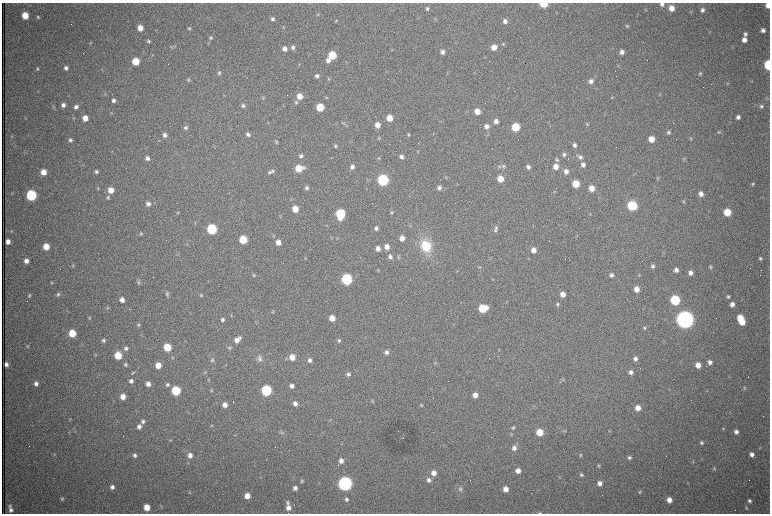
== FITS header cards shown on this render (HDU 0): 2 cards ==
NAXIS1  =                 1536 /fastest changing axis
NAXIS2  =                 1023 /next to fastest changing axis

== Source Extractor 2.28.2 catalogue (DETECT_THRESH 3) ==
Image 1536 x 1023 px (HDU 0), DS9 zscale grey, zoomed out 1/2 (1 PNG px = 2 x 2 image px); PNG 772 x 516 px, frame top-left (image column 1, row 1022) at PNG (2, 3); no overlay
Background 1060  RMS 16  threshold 49.4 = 3 sigma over >= 5 px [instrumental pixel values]
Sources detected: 360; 65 cannot appear on this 1/2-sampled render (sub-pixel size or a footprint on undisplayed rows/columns) and are not listed; the other 295 listed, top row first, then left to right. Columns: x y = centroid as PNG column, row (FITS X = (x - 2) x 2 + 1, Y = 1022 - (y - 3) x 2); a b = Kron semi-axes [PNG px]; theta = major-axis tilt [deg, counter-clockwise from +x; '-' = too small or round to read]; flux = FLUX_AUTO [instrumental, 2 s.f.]
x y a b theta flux
543 4 5 3 - 1.3e+05
662 4 4 4 - 1.1e+04
768 5 4 4 - 2.6e+04
671 8 5 4 - 3.4e+04
427 9 5 4 - 7.3e+03
646 10 5 3 - 3.0e+03
702 10 5 4 - 9.6e+03
691 12 4 3 - 2.1e+03
318 14 4 3 - 2.6e+03
25 15 5 5 - 6.7e+04
38 17 4 4 - 4.7e+03
272 19 5 4 - 8.3e+03
435 19 5 3 - 3.6e+03
336 21 4 4 - 3.2e+03
505 21 5 5 - 1.3e+04
627 26 5 4 - 4.7e+03
140 28 5 4 - 3.3e+04
189 29 4 4 - 4.4e+03
763 30 5 5 - 1.3e+04
745 34 5 5 - 1.0e+04
211 38 5 4 - 6.4e+03
744 40 5 5 - 2.3e+04
149 41 5 4 - 6.2e+03
90 43 4 3 - 2.7e+03
503 44 4 3 - 3.5e+03
173 46 9 3 21 4.6e+03
293 47 5 4 - 9.0e+03
494 47 5 5 - 3.0e+04
732 47 3 2 - 2.0e+03
285 49 5 4 - 1.8e+04
443 52 5 4 - 1.3e+04
622 52 5 5 - 1.8e+04
332 55 5 5 - 1.2e+05
328 60 6 5 - 1.6e+04
136 61 5 5 - 9.0e+04
299 64 4 3 - 2.5e+03
190 65 2 1 - 9.8e+04
768 65 5 4 - 2.3e+05
37 68 5 4 - 5.3e+03
66 68 5 5 - 1.2e+04
219 73 5 4 - 6.1e+03
700 73 5 4 - 5.5e+03
317 76 5 4 - 1.0e+04
329 79 5 4 - 3.9e+03
188 80 5 4 - 4.7e+03
591 81 5 5 - 1.4e+04
752 81 4 3 - 2.3e+03
727 83 4 3 - 3.0e+03
659 94 4 3 - 2.4e+03
299 96 5 5 - 3.3e+04
326 97 4 3 - 3.2e+03
612 97 4 4 - 3.5e+03
263 98 4 4 - 3.7e+03
766 98 4 2 - 2.1e+03
113 100 5 4 - 1.1e+04
296 102 5 5 - 6.2e+03
63 105 4 4 - 1.3e+04
243 105 5 4 - 6.8e+03
761 106 5 5 - 7.0e+03
76 107 5 4 - 1.2e+04
320 107 5 5 - 9.5e+04
477 111 5 5 - 4.3e+04
112 113 4 2 - 2.2e+03
738 117 4 4 - 1.3e+04
85 118 5 4 - 3.1e+04
389 118 5 5 - 4.5e+04
496 121 5 4 - 1.7e+04
268 123 4 3 - 3.0e+03
343 123 4 3 - 3.7e+03
587 124 6 3 -58 3.9e+03
377 125 5 5 - 2.4e+04
346 126 3 2 - 2.4e+03
487 126 5 5 - 1.6e+04
516 127 5 5 - 1.4e+05
186 128 5 5 - 8.3e+03
668 132 5 4 - 7.0e+03
719 132 4 4 - 3.8e+03
248 134 5 4 - 1.0e+04
408 134 4 3 - 4.1e+03
165 135 4 4 - 1.2e+04
11 136 4 2 - 2.2e+03
379 138 4 4 - 3.8e+03
691 138 4 3 - 3.1e+03
651 139 5 4 - 4.3e+04
70 140 4 3 - 6.8e+03
276 142 2 2 - 7.7e+03
418 143 2 1 - 6.2e+02
575 145 5 4 - 1.1e+04
336 146 4 4 - 5.9e+03
616 147 2 1 - 5.0e+03
418 152 4 3 - 3.0e+03
564 154 4 4 - 7.3e+03
301 156 5 4 - 8.3e+03
401 157 5 5 - 1.2e+04
580 157 6 6 - 1.2e+04
148 158 5 5 - 1.3e+04
379 158 5 4 - 3.4e+03
568 159 2 1 - 2.3e+03
684 159 4 4 - 4.0e+03
557 160 5 4 - 6.0e+03
583 165 6 5 - 1.6e+04
499 166 5 5 - 6.3e+03
504 166 6 4 -5 5.7e+03
556 166 5 5 - 3.2e+04
352 167 5 4 - 1.4e+04
528 167 5 4 - 1.0e+04
299 168 6 5 - 7.2e+04
96 171 5 4 - 6.9e+03
272 171 5 5 - 6.2e+03
566 171 5 5 - 1.9e+04
43 172 5 5 - 3.9e+04
270 172 6 5 - 7.0e+03
446 177 4 3 - 2.4e+03
657 178 5 4 - 3.3e+03
500 179 5 5 - 4.5e+04
383 180 6 5 - 4.9e+05
576 184 5 5 - 8.6e+04
753 184 4 4 - 4.9e+03
98 188 5 3 - 3.2e+03
307 188 5 4 - 7.3e+03
439 188 5 5 - 1.1e+04
591 188 5 4 - 3.5e+04
111 190 5 5 - 3.6e+04
701 194 5 4 - 2.0e+04
31 195 6 5 - 3.8e+05
108 197 5 4 - 5.0e+03
684 201 5 4 - 3.9e+03
148 204 5 5 - 1.4e+04
632 205 5 5 - 2.6e+05
295 209 5 5 - 4.7e+04
727 212 5 5 - 8.5e+04
178 213 4 4 - 3.1e+03
391 213 4 4 - 4.0e+03
340 214 6 5 - 2.8e+05
280 216 3 2 - 2.4e+03
376 228 4 4 - 9.0e+03
496 228 5 4 - 5.9e+03
212 229 5 5 - 2.9e+05
495 230 6 5 - 6.1e+03
11 231 4 3 - 3.2e+03
141 234 5 4 - 4.7e+03
402 238 5 4 - 2.5e+04
243 240 5 5 - 1.1e+05
8 241 4 4 - 1.8e+04
188 241 3 2 - 2.0e+03
278 242 5 5 - 2.4e+04
426 246 13 10 -68 1.1e+05
46 247 5 5 - 5.2e+04
387 247 5 5 - 2.3e+04
378 248 5 4 - 1.9e+04
533 250 5 5 - 2.4e+04
390 257 5 4 - 1.1e+04
398 258 5 3 - 4.0e+03
760 258 5 5 - 6.6e+03
26 261 4 4 - 1.7e+04
73 265 5 4 - 4.3e+03
653 266 5 4 - 8.0e+03
479 267 4 4 - 3.5e+03
711 267 4 3 - 4.6e+03
378 270 4 4 - 2.9e+03
676 270 4 4 - 1.4e+04
457 271 3 2 - 1.9e+03
690 273 5 4 - 1.6e+04
254 275 4 4 - 4.1e+03
611 275 5 4 - 1.0e+04
639 275 4 3 - 2.7e+03
153 277 2 1 - 1.6e+03
347 279 6 5 - 4.4e+05
492 279 3 2 - 1.9e+03
138 282 6 4 72 5.7e+03
52 283 5 3 - 3.4e+03
636 289 5 5 - 3.0e+04
58 294 5 5 - 7.0e+03
167 294 8 4 86 6.9e+03
563 294 5 5 - 2.7e+04
29 295 5 4 - 5.1e+03
201 295 5 4 - 5.2e+03
728 296 4 4 - 6.0e+03
122 300 4 4 - 1.8e+04
675 300 5 5 - 2.8e+05
558 304 5 4 - 6.5e+03
732 304 5 4 - 1.7e+04
107 308 4 3 - 3.0e+03
483 308 6 5 - 1.2e+05
273 312 5 3 - 3.3e+03
231 316 5 3 - 3.0e+03
90 318 4 4 - 3.6e+03
332 318 5 5 - 3.9e+04
740 318 5 5 - 7.0e+04
685 319 6 6 - 4.0e+06
222 320 4 4 - 7.8e+03
742 322 5 4 - 5.5e+04
138 325 4 4 - 4.5e+03
644 327 4 4 - 5.2e+03
72 333 5 5 - 8.5e+04
240 338 5 4 - 7.2e+03
103 340 5 4 - 7.0e+03
237 340 6 5 - 2.0e+04
339 340 5 4 - 5.9e+03
27 346 5 4 - 3.6e+03
167 347 5 5 - 9.5e+04
126 348 5 4 - 8.7e+03
230 348 5 4 - 5.1e+03
499 350 4 2 - 1.7e+03
386 352 5 5 - 1.2e+04
118 355 5 5 - 9.6e+04
292 357 6 5 - 3.9e+04
172 358 4 4 - 3.5e+03
260 358 9 7 -66 1.5e+04
635 359 4 4 - 1.2e+04
212 360 7 5 -87 8.1e+03
310 360 5 5 - 1.2e+04
710 362 5 4 - 1.3e+04
435 363 4 3 - 3.2e+03
6 364 4 3 - 1.4e+04
125 365 4 4 - 5.3e+03
158 365 5 4 - 3.9e+04
698 365 5 4 - 3.1e+04
133 372 4 1 - 6.9e+03
205 372 4 3 - 2.7e+03
631 372 5 4 - 1.1e+04
348 374 5 4 - 7.9e+03
748 377 2 1 - 1.9e+03
208 380 4 3 - 2.5e+03
131 381 5 4 - 1.3e+04
36 383 5 4 - 1.3e+04
148 384 5 4 - 1.9e+04
167 384 5 5 - 8.3e+03
292 386 5 4 - 1.4e+04
744 388 5 4 - 3.7e+03
176 390 5 5 - 2.0e+05
211 390 4 4 - 3.8e+03
266 390 6 5 - 3.6e+05
475 395 5 4 - 2.3e+04
123 397 5 5 - 2.6e+04
433 398 2 1 - 1.6e+03
372 401 4 3 - 3.9e+03
295 403 5 4 - 1.4e+04
225 405 5 5 - 2.0e+04
421 405 4 4 - 3.9e+03
638 408 5 5 - 3.1e+04
330 420 4 4 - 3.6e+03
143 421 6 5 - 9.6e+03
211 425 4 4 - 3.6e+03
139 427 5 5 - 1.4e+04
513 428 4 4 - 5.5e+03
723 428 4 3 - 3.3e+03
564 431 5 2 - 2.9e+03
609 431 3 3 - 2.0e+03
282 432 6 5 - 6.1e+03
539 432 5 5 - 6.9e+04
736 432 4 4 - 1.3e+04
511 434 4 3 - 3.2e+03
403 438 2 1 - 6.5e+02
170 440 4 4 - 3.1e+03
701 443 5 4 - 6.9e+03
514 448 6 5 - 1.6e+04
760 448 4 3 - 2.7e+03
54 454 4 3 - 3.4e+03
752 454 5 4 - 1.5e+04
135 455 5 5 - 8.9e+03
190 455 5 5 - 1.9e+04
581 455 5 4 - 4.4e+03
629 457 5 5 - 7.2e+03
266 460 2 1 - 1.6e+03
341 461 5 5 - 2.1e+04
693 461 3 3 - 2.4e+03
599 466 4 3 - 3.8e+03
714 468 5 3 - 4.0e+03
518 471 5 5 - 2.4e+04
433 473 6 5 - 2.4e+04
581 474 5 4 - 6.0e+03
429 480 6 5 - 1.3e+04
301 481 5 4 - 5.1e+03
600 483 5 4 - 1.7e+04
345 484 6 6 - 1.5e+06
112 487 5 5 - 1.4e+04
295 488 4 4 - 1.2e+04
460 489 7 6 - 9.9e+03
506 489 5 4 - 2.9e+04
189 492 4 3 - 3.1e+03
640 492 4 3 - 3.6e+03
247 496 5 5 - 3.0e+04
62 499 5 4 - 5.4e+03
346 499 5 5 - 8.5e+03
669 500 5 4 - 2.8e+04
749 501 4 4 - 7.8e+03
287 503 5 5 - 7.7e+03
10 506 6 5 - 6.2e+03
161 506 3 3 - 2.8e+03
147 507 5 5 - 4.9e+04
746 507 5 4 - 3.7e+03
288 508 6 5 - 2.2e+04
11 510 7 5 -76 1.3e+04
540 513 5 3 - 4.3e+03
At the frame edge (FLAGS 8, measured only in part): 5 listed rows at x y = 543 4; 662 4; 768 5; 768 65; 540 513
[65 sub-pixel or undisplayed-footprint detections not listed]